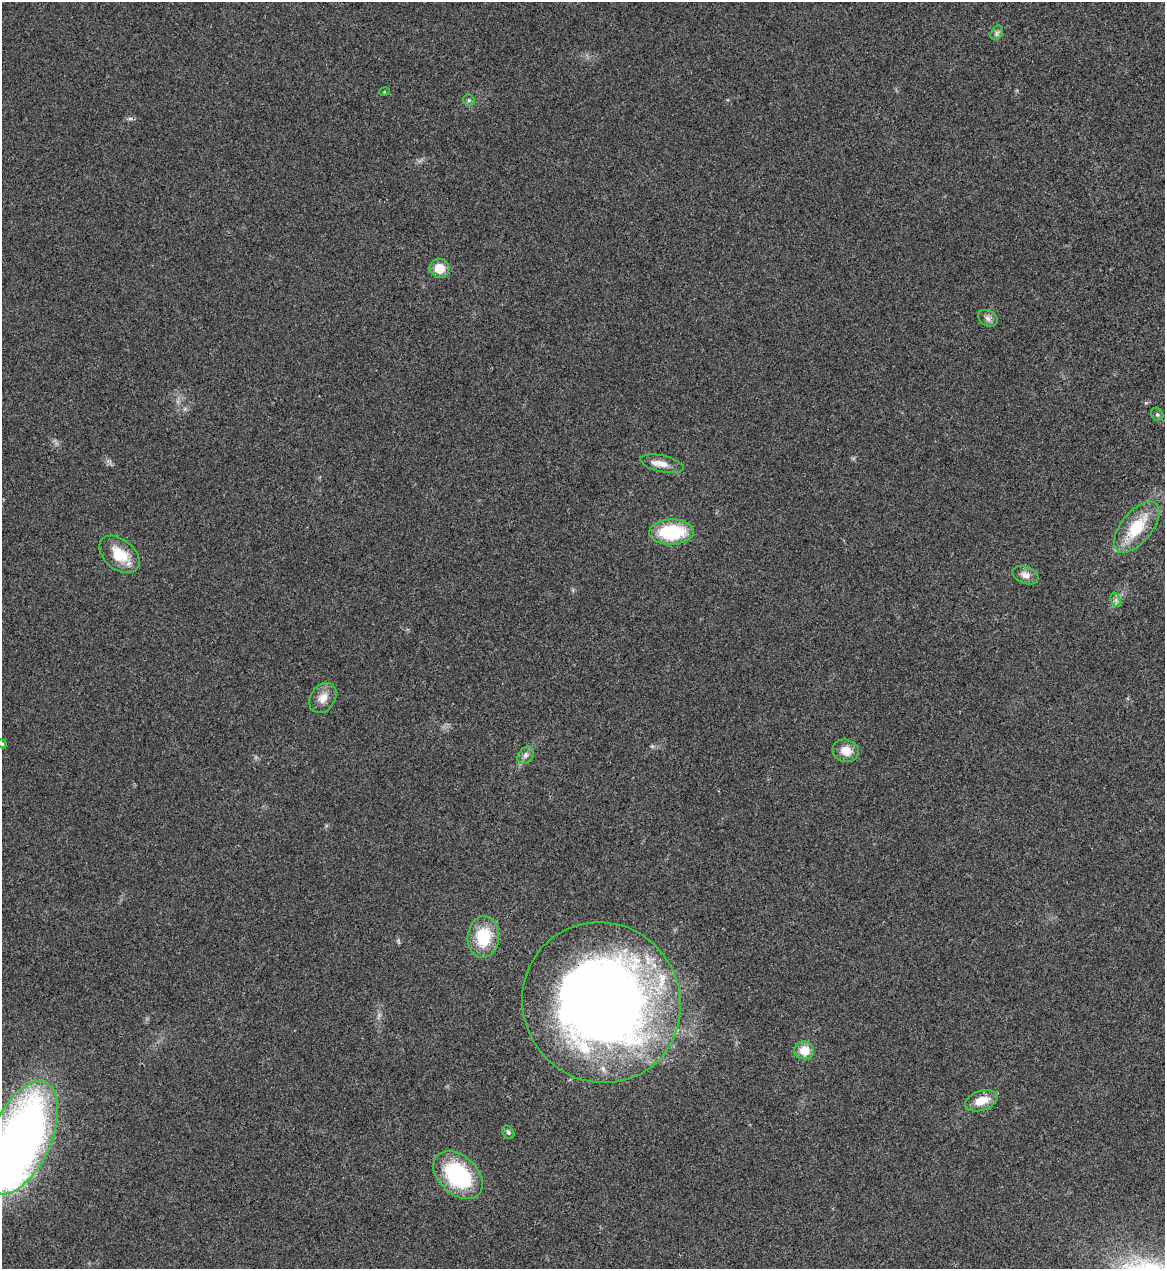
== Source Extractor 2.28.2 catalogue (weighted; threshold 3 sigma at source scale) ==
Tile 6 of 4 x 4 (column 2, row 2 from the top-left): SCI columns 1307-2469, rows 2537-3803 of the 5055 x 5071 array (HDU 1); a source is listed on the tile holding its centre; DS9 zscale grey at full resolution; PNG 1167 x 1271 px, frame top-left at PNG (2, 2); each listed source drawn as its Kron ellipse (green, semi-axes under 4 px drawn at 4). Shown black and unused: <1% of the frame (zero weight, under 3 of 4 exposures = <1% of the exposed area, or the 3 px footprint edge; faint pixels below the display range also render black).
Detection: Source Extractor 2.28.2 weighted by HDU 2 'WHT'; one run over the whole footprint, this tile lists its part. Background 0.0197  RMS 0.0042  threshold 0.0189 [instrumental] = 3 sigma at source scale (4.5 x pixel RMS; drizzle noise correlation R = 1.50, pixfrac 1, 0.05/0.05 arcsec/px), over >= 5 px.
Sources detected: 25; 1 cosmic-ray / hot-pixel residue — neither listed nor drawn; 1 inside a brighter listed object's ellipse — not listed separately; the other 23 listed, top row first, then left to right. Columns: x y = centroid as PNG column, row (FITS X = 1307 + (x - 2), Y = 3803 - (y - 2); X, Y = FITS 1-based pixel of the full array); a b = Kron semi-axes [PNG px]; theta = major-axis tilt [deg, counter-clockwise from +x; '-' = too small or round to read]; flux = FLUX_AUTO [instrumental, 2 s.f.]
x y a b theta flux
997 33 8 5 60 1.1
384 92 5 3 - 0.39
469 100 6 5 - 0.82
440 268 10 9 - 6.5
988 318 10 7 -32 1.8
1157 414 7 5 -59 0.92
662 464 22 8 -13 4.3
1137 527 30 15 51 18
671 532 22 12 2 26
119 554 23 15 -40 11
1025 575 14 8 -21 2.8
1116 600 7 4 -73 1.1
323 698 16 12 54 4.4
2 744 4 4 - 0.5
846 751 13 11 -16 5.5
525 755 10 7 51 1.8
483 937 21 16 85 17
601 1003 81 78 -57 450
804 1050 10 9 - 6.6
981 1101 17 9 19 6.7
508 1132 7 5 -54 0.97
21 1138 60 29 66 290
458 1175 28 19 -43 40
Overlapping masked pixels (flux is a lower limit): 1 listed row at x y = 601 1003
Isophote crosses this tile's border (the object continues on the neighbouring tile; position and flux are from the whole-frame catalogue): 2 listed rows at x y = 2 744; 21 1138